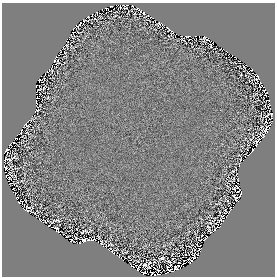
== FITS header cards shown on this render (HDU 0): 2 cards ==
NAXIS1  =                  273
NAXIS2  =                  274

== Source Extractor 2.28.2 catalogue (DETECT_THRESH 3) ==
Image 273 x 274 px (HDU 0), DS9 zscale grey, 1 PNG px = 1 image px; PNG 277 x 278 px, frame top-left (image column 1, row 274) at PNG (2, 3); no overlay
Background 9.27e-07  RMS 8.7e-05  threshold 2.61e-04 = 3 sigma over >= 5 px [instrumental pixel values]
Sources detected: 107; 6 with non-positive FLUX_AUTO (blend fragments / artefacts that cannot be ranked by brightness) are not listed; the other 101 listed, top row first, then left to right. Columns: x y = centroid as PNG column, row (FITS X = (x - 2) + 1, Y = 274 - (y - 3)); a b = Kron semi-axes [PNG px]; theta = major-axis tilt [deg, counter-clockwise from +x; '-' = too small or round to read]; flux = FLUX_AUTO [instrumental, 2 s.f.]
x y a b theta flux
111 6 3 2 - 5.9e-03
125 7 5 2 - 3.2e-03
139 9 7 3 -61 2.8e-03
96 12 2 2 - 5.7e-03
135 13 3 2 - 3.1e-03
148 15 2 2 - 2.7e-03
88 17 3 2 - 3.5e-03
80 24 3 2 - 3.3e-03
159 24 4 3 - 7.0e-03
168 29 6 3 -61 2.8e-03
188 36 6 2 5 3.2e-03
73 37 3 2 - 4.6e-03
203 39 6 4 68 9.8e-03
67 46 4 2 - 4.4e-03
211 46 4 2 - 4.4e-03
54 61 2 2 - 4.8e-03
58 62 4 2 - 4.2e-03
252 69 2 2 - 6.3e-03
257 77 5 3 - 8.6e-03
39 80 3 2 - 5.0e-03
36 86 3 2 - 3.9e-03
40 89 5 2 - 3.6e-03
268 100 4 2 - 4.8e-03
36 103 6 2 -83 2.7e-03
269 105 4 2 - 4.6e-03
37 111 4 2 - 5.8e-03
271 114 6 3 -1 5.2e-03
266 116 4 2 - 4.0e-03
271 118 4 2 - 2.0e-03
29 120 4 2 - 6.9e-03
266 121 2 2 - 3.8e-03
26 125 6 4 -9 6.3e-03
261 127 4 2 - 2.1e-03
266 130 7 6 - 1.5e-02
21 133 4 2 - 7.2e-03
27 133 6 3 -17 4.7e-03
263 136 5 3 - 1.5e-02
16 138 2 2 - 3.9e-03
251 138 8 2 49 5.9e-03
257 143 9 4 71 5.2e-03
10 144 4 2 - 2.5e-03
6 149 4 3 - 9.0e-03
253 150 4 2 - 1.3e-02
13 157 5 3 - 5.1e-03
8 159 8 3 -2 2.0e-03
240 159 4 2 - 4.4e-03
10 166 4 2 - 4.6e-03
5 167 4 2 - 1.4e-02
7 177 6 3 -26 2.2e-03
234 179 3 2 - 4.1e-03
238 180 3 2 - 3.7e-03
234 188 3 2 - 6.1e-04
239 191 4 2 - 3.1e-03
13 192 4 2 - 4.3e-03
241 194 6 2 65 1.3e-03
16 198 3 2 - 4.0e-03
235 198 7 3 -61 8.9e-03
228 201 5 3 - 5.3e-03
19 202 4 2 - 1.0e-02
230 208 3 2 - 5.5e-03
27 209 6 5 - 1.7e-02
227 217 2 2 - 1.6e-03
214 219 5 2 - 2.1e-03
222 219 7 5 -86 7.2e-03
57 220 7 2 -6 7.8e-03
41 221 3 2 - 4.8e-03
46 221 5 2 - 5.9e-03
208 227 3 2 - 3.5e-03
219 227 3 2 - 3.5e-03
56 228 4 2 - 7.7e-03
215 230 3 2 - 7.5e-03
210 231 5 2 - 6.6e-03
82 232 4 2 - 3.6e-03
67 236 3 2 - 3.8e-03
98 237 3 2 - 4.7e-03
72 240 4 3 - 3.7e-03
84 240 4 3 - 1.4e-02
88 240 5 3 - 1.7e-02
92 240 3 2 - 6.8e-03
200 240 3 2 - 3.7e-03
80 243 2 2 - 4.6e-03
101 243 4 2 - 7.2e-03
110 244 8 4 17 4.6e-03
109 249 3 2 - 5.4e-03
199 249 2 2 - 2.5e-03
112 251 3 3 - 5.3e-03
197 254 3 2 - 1.8e-03
162 258 5 2 - 6.9e-03
189 259 5 2 - 5.4e-03
174 261 2 2 - 3.5e-03
192 261 5 3 - 1.0e-02
169 262 3 2 - 5.5e-03
145 265 6 3 -4 9.3e-03
170 265 3 2 - 7.8e-03
132 266 3 3 - 9.1e-03
138 267 8 2 58 1.1e-02
176 268 5 4 - 9.2e-03
169 269 5 4 - 6.4e-03
158 270 5 2 - 6.4e-03
152 272 4 2 - 2.7e-03
155 275 6 2 6 5.2e-03
At the frame edge (FLAGS 8, measured only in part): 1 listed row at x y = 155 275
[6 non-positive-flux detections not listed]